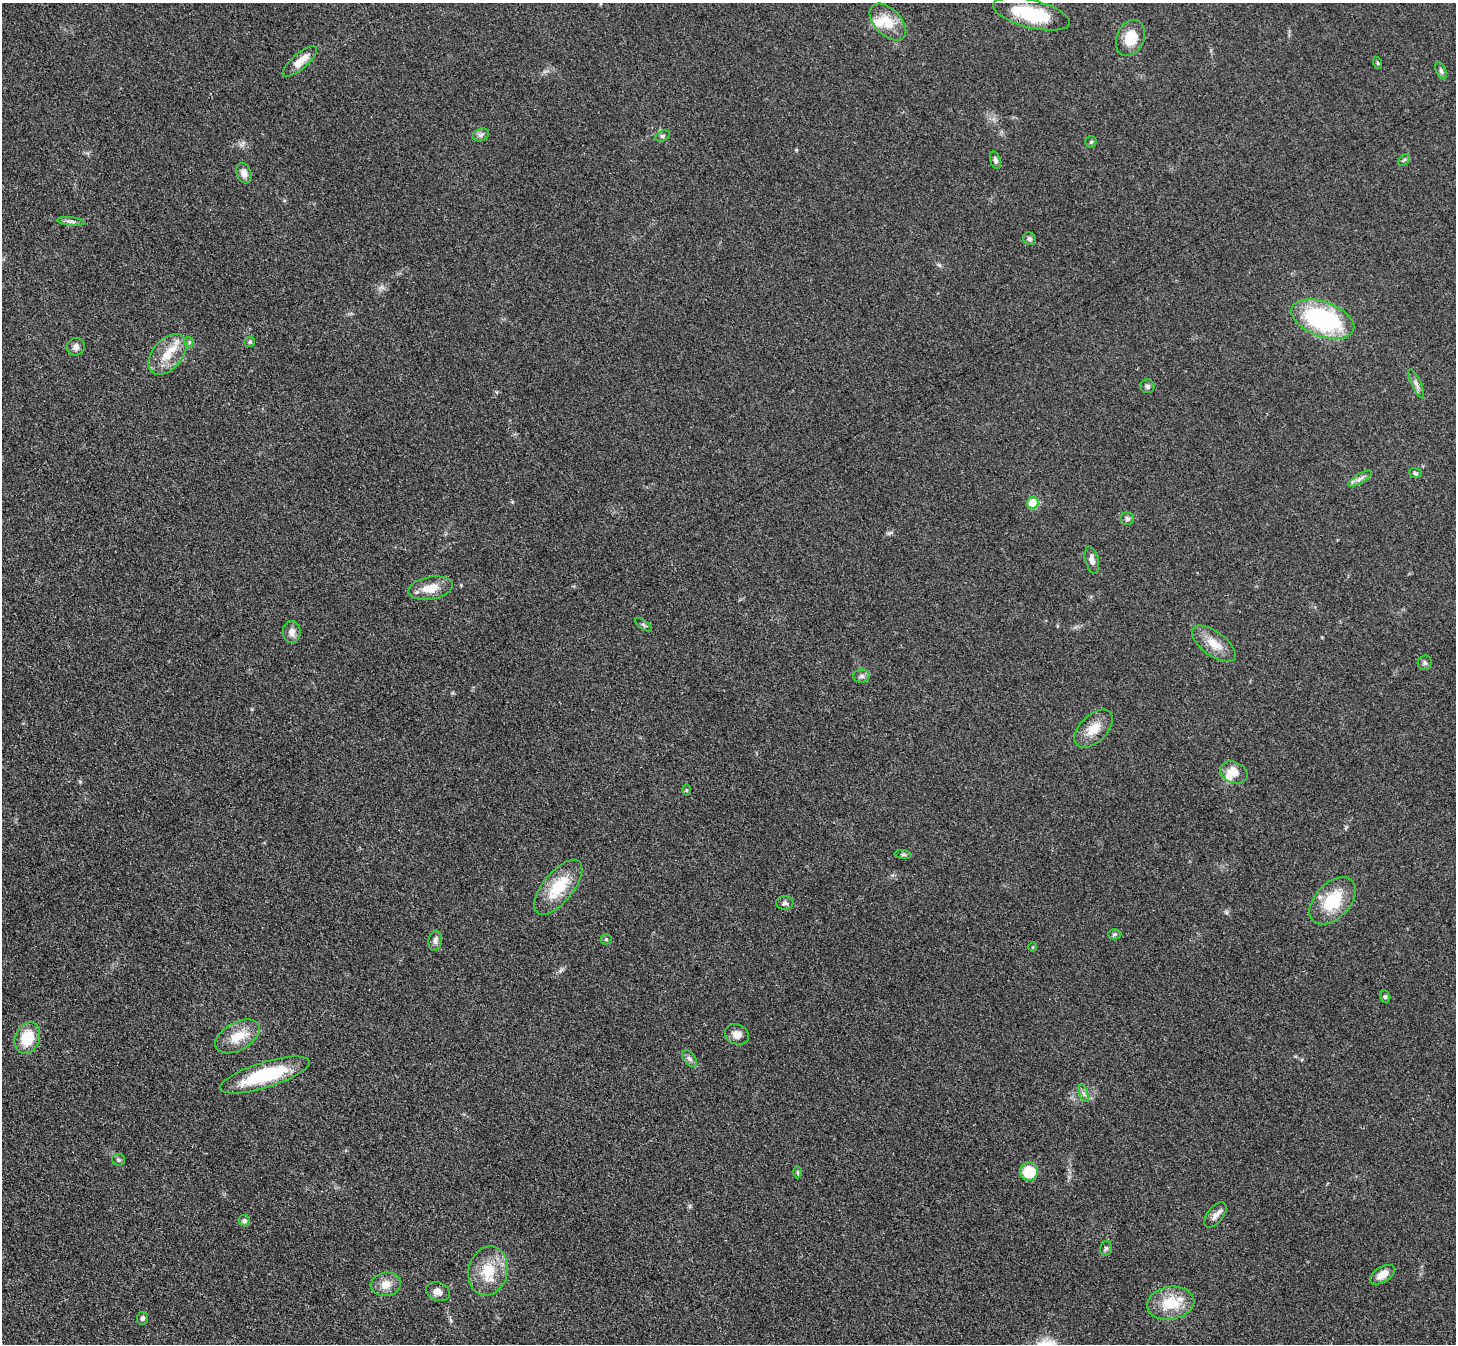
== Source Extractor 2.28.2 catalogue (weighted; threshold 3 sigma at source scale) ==
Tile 7 of 4 x 4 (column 3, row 2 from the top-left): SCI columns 2923-4376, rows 2990-4331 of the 5847 x 5841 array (HDU 1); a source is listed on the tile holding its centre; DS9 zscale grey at full resolution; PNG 1458 x 1346 px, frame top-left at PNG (2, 3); each listed source drawn as its Kron ellipse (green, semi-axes under 4 px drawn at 4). Shown black and unused: <1% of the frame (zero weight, under 3 of 4 exposures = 2% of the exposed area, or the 3 px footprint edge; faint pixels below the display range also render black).
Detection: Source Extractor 2.28.2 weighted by HDU 2 'WHT'; one run over the whole footprint, this tile lists its part. Background 0.0921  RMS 0.0063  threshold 0.0282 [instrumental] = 3 sigma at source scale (4.5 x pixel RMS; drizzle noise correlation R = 1.50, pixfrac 1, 0.05/0.05 arcsec/px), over >= 5 px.
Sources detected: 66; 4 inside a brighter listed object's ellipse — not listed separately; the other 62 listed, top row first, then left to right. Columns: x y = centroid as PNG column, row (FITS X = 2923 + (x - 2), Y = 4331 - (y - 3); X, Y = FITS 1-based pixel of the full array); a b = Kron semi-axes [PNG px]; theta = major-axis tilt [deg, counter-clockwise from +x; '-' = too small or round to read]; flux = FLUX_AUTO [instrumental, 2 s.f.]
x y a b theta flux
1031 14 39 14 -14 39
888 22 22 13 -45 13
1130 38 19 13 67 14
300 61 21 7 40 8.4
1378 63 6 3 -71 0.71
1441 71 9 5 -66 1.7
481 135 8 6 23 1.9
662 136 7 5 27 1.2
1091 142 5 5 - 1.1
995 160 9 5 -73 1.9
1404 160 7 4 44 1.1
244 173 10 7 -70 4.1
71 221 14 4 -6 2.1
1029 239 6 6 - 1.5
1323 319 33 17 -20 89
189 342 5 5 - 0.87
250 342 5 5 - 1.1
76 347 9 8 - 3.2
167 354 23 15 49 14
1416 384 16 4 -66 2.5
1148 386 7 7 - 1.6
1415 473 6 4 -20 1.1
1360 479 13 4 31 2.6
1033 503 6 5 - 26
1127 519 7 6 - 1.9
1092 560 14 6 -76 3.6
430 588 22 11 10 11
643 625 10 2 -36 0.85
292 632 11 9 -89 4.1
1214 644 26 12 -37 10
1425 663 7 7 - 1.5
862 676 8 6 1 2
1094 729 23 13 45 11
1234 772 14 10 -24 8.7
686 790 6 4 -89 0.77
903 855 8 4 -8 1.1
558 887 33 15 51 25
1333 901 28 17 47 26
785 903 9 6 0 1.8
1115 934 7 5 2 1.3
606 939 5 5 - 0.86
435 941 10 6 83 2.7
1033 947 5 3 - 0.54
1385 997 6 5 - 0.99
737 1034 12 10 -21 4.4
238 1036 24 14 29 14
27 1038 16 12 69 19
689 1059 9 5 -52 2
265 1075 47 12 17 44
1083 1093 9 4 -71 1.6
118 1160 6 6 - 1.3
797 1172 6 4 -90 0.89
1029 1172 9 9 - 20
1215 1215 15 8 52 3.6
244 1221 6 5 - 1.4
1106 1248 7 5 76 1.4
488 1271 25 19 78 19
1382 1275 14 7 32 6.7
386 1284 15 12 8 6.8
438 1292 12 9 -23 4.3
1170 1303 24 16 8 19
143 1318 6 5 - 1.6
Overlapping masked pixels (flux is a lower limit): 1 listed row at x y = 1031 14